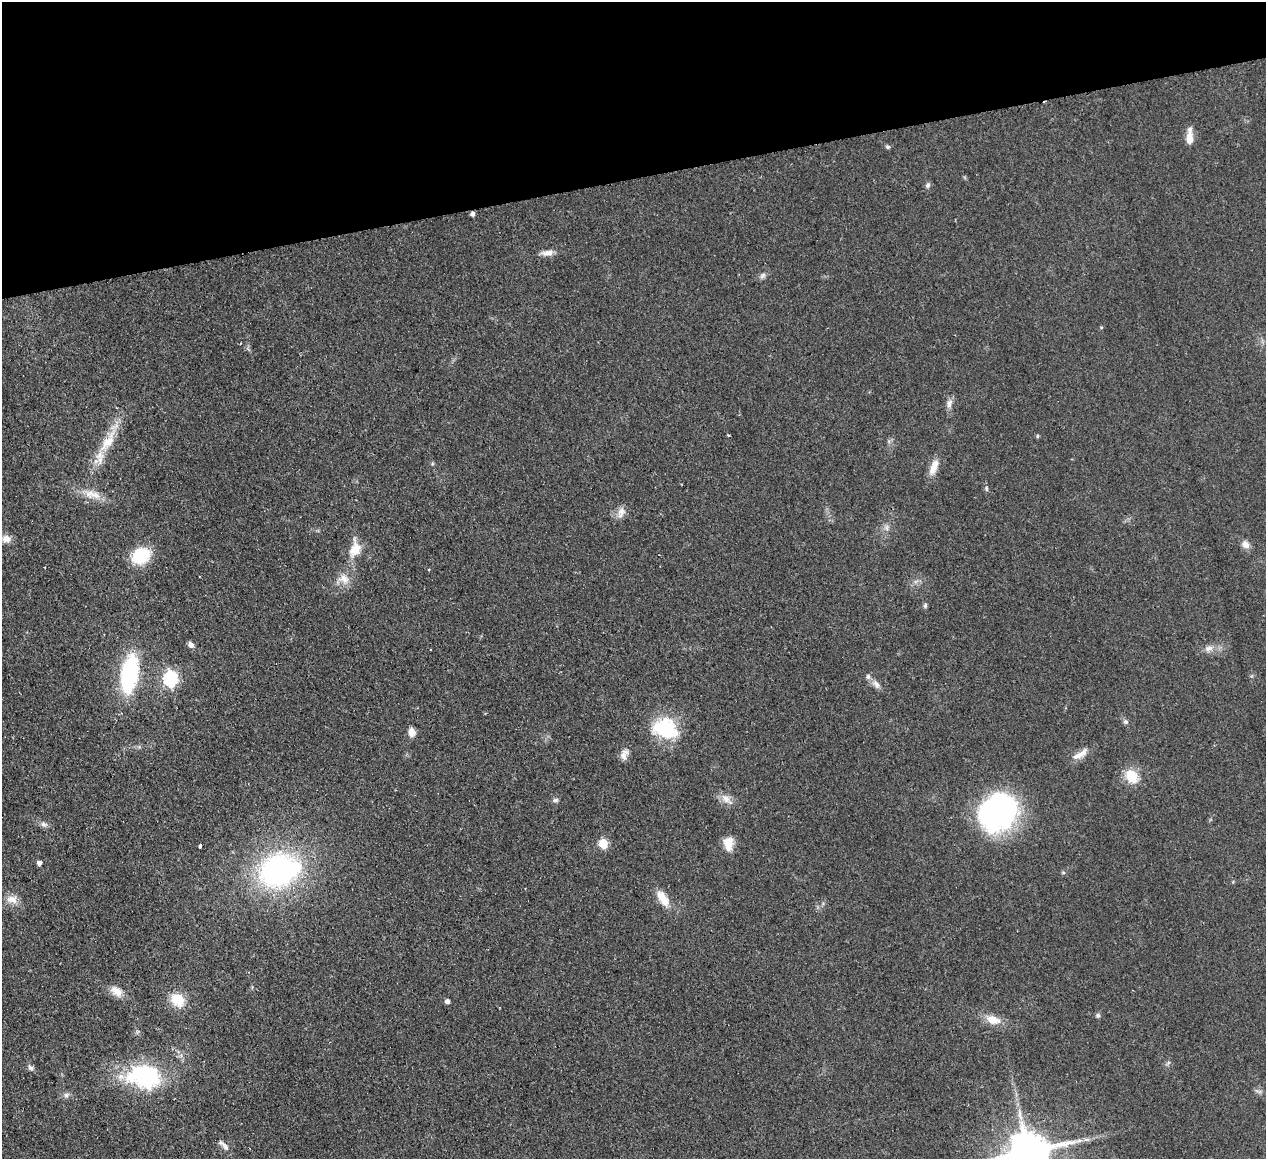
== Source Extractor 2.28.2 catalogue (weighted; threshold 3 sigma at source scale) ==
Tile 3 of 4 x 4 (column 3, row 1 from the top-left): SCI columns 2583-3846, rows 3749-4905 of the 5166 x 5065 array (HDU 1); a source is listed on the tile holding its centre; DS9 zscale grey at full resolution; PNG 1268 x 1161 px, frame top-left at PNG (2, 2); no overlay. Shown black and unused: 15% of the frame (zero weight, under 2 of 3 exposures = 3% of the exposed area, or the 3 px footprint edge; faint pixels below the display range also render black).
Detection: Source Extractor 2.28.2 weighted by HDU 2 'WHT'; one run over the whole footprint, this tile lists its part. Background 0.0582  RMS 0.0088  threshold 0.0396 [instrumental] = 3 sigma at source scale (4.5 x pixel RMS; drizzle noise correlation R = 1.50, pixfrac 1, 0.05/0.05 arcsec/px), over >= 5 px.
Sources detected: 61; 1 inside a brighter object's white glare — not listed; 3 inside a brighter listed object's ellipse — not listed separately; the other 57 listed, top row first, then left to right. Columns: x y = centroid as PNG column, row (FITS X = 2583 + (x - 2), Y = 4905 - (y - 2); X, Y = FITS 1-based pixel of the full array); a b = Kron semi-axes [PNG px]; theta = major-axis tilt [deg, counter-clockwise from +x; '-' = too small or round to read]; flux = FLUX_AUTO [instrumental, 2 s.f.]
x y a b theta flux
1189 139 15 8 -89 8.6
888 147 7 5 0 1.5
928 185 7 6 - 2.4
473 214 5 4 - 2.8
547 253 16 7 4 6
763 275 9 7 45 2.7
1101 327 4 4 - 0.93
949 403 12 7 74 4.5
1037 436 5 4 - 1.1
108 441 43 13 58 27
934 467 22 9 68 10
986 488 7 4 -83 1.6
90 493 15 13 -23 11
621 512 16 9 65 6.4
886 528 9 6 -89 3.4
6 539 13 10 0 7.1
1245 545 11 9 -48 5.2
355 549 24 14 79 15
141 556 17 13 28 41
344 579 17 13 -14 9.8
925 605 7 5 88 1.8
191 644 8 6 -60 3.3
1209 648 12 7 13 5.4
430 650 3 2 - 0.95
130 674 34 14 81 110
170 679 7 6 - 190
876 684 13 7 -50 4.9
1126 722 7 6 - 2.4
666 728 30 22 -18 52
412 732 9 7 -84 7.1
624 754 16 9 70 5.5
1080 754 25 8 33 8.5
1131 776 19 14 -53 17
726 798 16 10 -39 7.4
556 800 8 6 1 2
999 811 37 34 35 210
44 824 10 7 -21 3.3
728 843 17 11 -86 11
603 844 5 5 - 41
200 846 4 3 - 2.7
39 863 5 4 - 3.4
278 870 39 34 29 180
663 898 22 10 -58 14
12 899 16 11 -11 8.1
116 991 17 10 -32 8.7
178 1000 14 12 -45 22
447 1001 4 4 - 3.4
1098 1015 7 5 78 1.6
993 1020 19 10 -16 12
1168 1063 8 4 37 1.5
30 1067 9 6 -46 2.7
147 1077 11 9 -9 360
1259 1091 10 4 -13 2.1
66 1095 8 7 - 2.8
1086 1139 9 4 8 2.6
226 1147 17 6 -51 4.7
1028 1152 12 11 - 3600
Isophote crosses this tile's border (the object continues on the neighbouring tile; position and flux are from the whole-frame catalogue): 1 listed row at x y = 1028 1152